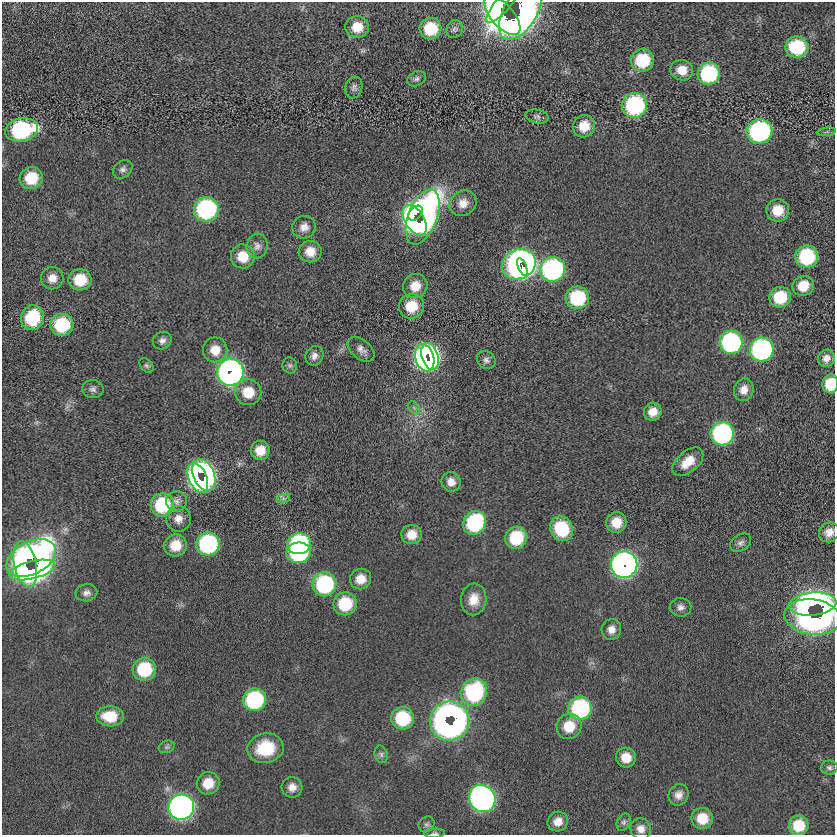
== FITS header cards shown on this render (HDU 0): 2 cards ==
NAXIS1  =                  833
NAXIS2  =                  833

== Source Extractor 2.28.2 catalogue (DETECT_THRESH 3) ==
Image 833 x 833 px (HDU 0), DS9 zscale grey, 1 PNG px = 1 image px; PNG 837 x 837 px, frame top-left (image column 1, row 833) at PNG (2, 2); each listed source drawn as its Kron ellipse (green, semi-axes under 4 px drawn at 4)
Background 0.00118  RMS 5.3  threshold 16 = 3 sigma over >= 5 px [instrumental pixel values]
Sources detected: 121; all 121 listed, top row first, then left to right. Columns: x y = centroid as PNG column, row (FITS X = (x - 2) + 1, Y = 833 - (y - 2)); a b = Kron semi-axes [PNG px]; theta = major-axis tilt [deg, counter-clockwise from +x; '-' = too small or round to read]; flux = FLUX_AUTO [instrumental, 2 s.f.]
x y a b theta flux
502 5 23 7 49 49000
521 11 32 16 59 160000
502 15 24 11 -49 120000
357 27 12 11 - 6300
430 29 11 10 - 14000
454 29 9 8 - 1300
797 47 11 10 - 22000
642 60 11 11 - 18000
682 70 11 10 - 5200
709 74 11 11 - 37000
416 79 10 7 25 1200
354 87 11 8 73 1400
635 105 12 12 - 44000
537 116 12 6 -10 1100
584 126 11 10 - 6200
22 130 17 11 10 46000
759 131 13 12 - 68000
827 132 9 3 5 580
123 169 11 8 39 1500
31 178 11 11 - 11000
463 203 14 12 33 4000
206 209 12 12 - 57000
778 210 11 11 - 6900
415 213 8 6 47 40000
423 217 29 14 69 150000
415 220 17 9 -57 98000
304 227 12 11 - 3100
257 246 12 10 81 2200
310 252 11 10 - 5000
243 256 12 12 - 7000
807 257 11 11 - 28000
519 264 17 14 22 240000
522 267 9 3 -68 49000
552 269 13 12 - 70000
52 278 11 11 - 3400
80 280 11 10 - 10000
415 286 12 11 - 5700
803 286 11 10 - 6800
780 297 11 10 - 12000
577 298 12 11 - 23000
411 306 12 12 - 9500
32 318 12 11 - 22000
62 325 11 11 - 21000
162 341 10 8 32 1700
731 342 11 11 - 67000
361 349 15 9 -39 2300
215 350 12 12 - 5700
762 350 12 11 - 84000
314 356 10 8 60 2000
430 356 14 8 -73 65000
425 358 14 9 -74 110000
826 358 9 8 - 2400
486 360 10 8 -40 1400
290 365 8 7 - 950
146 366 8 6 -49 840
230 372 13 13 - 190000
830 384 9 8 - 11000
93 389 11 9 -2 1400
744 390 11 9 73 3400
248 392 13 12 - 8100
414 408 7 4 -56 860
653 412 9 8 - 4000
722 434 12 11 - 76000
260 450 9 9 - 5700
688 462 18 10 41 6200
204 475 17 10 -68 100000
198 478 16 9 -66 72000
451 482 10 9 - 3200
283 499 7 4 18 890
177 501 10 10 - 2000
162 505 12 11 - 25000
178 519 13 12 - 3600
616 522 10 10 - 6400
474 523 12 11 - 37000
562 529 13 11 -60 21000
829 532 11 9 36 2900
412 535 10 9 - 4700
516 538 11 11 - 17000
741 543 11 8 34 1500
208 544 11 11 - 52000
299 544 12 10 13 47000
175 545 11 11 - 7400
299 553 12 10 8 43000
31 558 26 16 27 180000
25 564 23 11 -77 130000
624 565 13 13 - 210000
32 570 23 9 14 110000
361 579 11 10 - 5000
324 584 12 12 - 43000
86 593 11 8 12 1700
474 599 16 12 82 5400
345 604 12 11 - 16000
813 604 24 11 6 130000
680 607 11 9 2 1800
812 617 28 17 -8 180000
611 629 10 9 - 2800
144 669 11 11 - 20000
474 692 14 13 - 43000
254 700 11 11 - 38000
580 708 12 11 - 47000
110 716 14 10 -2 9200
402 718 11 11 - 21000
449 721 20 19 - 280000
569 726 13 12 - 8300
167 747 8 6 20 870
266 748 18 14 10 15000
381 754 9 6 -75 1100
626 758 10 10 - 5500
829 768 8 7 - 980
208 783 11 11 - 7200
292 787 10 10 - 2900
678 795 11 9 58 2500
482 798 14 13 - 160000
181 807 13 12 - 190000
702 818 11 10 - 7400
558 821 10 9 - 3600
624 822 9 6 64 1100
427 824 8 7 - 1000
799 825 10 9 - 10000
641 829 10 10 - 2800
435 833 10 4 4 760
At the frame edge (FLAGS 8, measured only in part): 3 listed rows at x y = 502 5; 830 384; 435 833